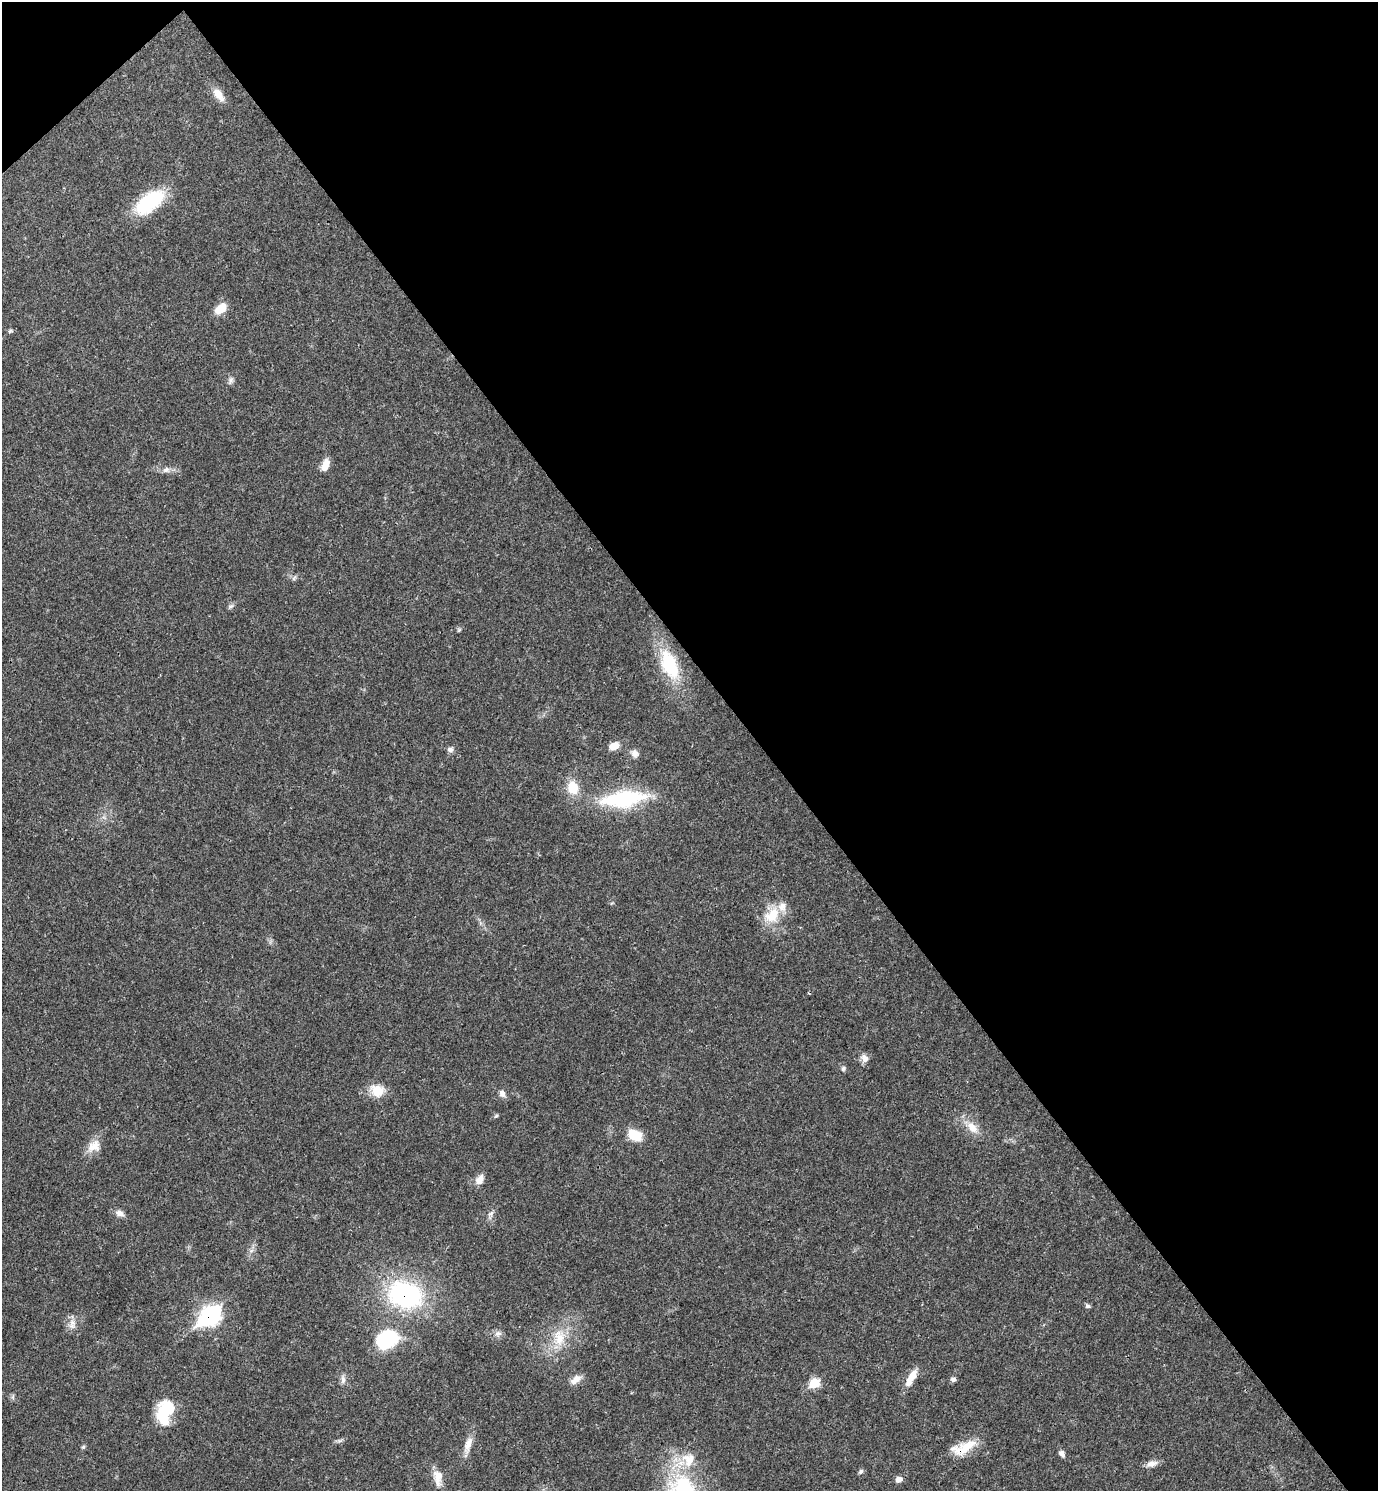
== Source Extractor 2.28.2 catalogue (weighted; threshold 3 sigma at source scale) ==
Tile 3 of 4 x 4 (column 3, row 1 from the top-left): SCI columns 3050-4425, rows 4469-5957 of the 5958 x 5961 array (HDU 1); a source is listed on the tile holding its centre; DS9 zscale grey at full resolution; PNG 1380 x 1493 px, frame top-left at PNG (2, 2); no overlay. Shown black and unused: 46% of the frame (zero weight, under 3 of 4 exposures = <1% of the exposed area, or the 3 px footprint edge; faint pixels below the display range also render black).
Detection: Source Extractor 2.28.2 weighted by HDU 2 'WHT'; one run over the whole footprint, this tile lists its part. Background 0.0204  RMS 0.0022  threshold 0.00997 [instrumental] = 3 sigma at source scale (4.5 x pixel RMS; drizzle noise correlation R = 1.50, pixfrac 1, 0.05/0.05 arcsec/px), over >= 5 px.
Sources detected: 51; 1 inside a brighter listed object's ellipse — not listed separately; the other 50 listed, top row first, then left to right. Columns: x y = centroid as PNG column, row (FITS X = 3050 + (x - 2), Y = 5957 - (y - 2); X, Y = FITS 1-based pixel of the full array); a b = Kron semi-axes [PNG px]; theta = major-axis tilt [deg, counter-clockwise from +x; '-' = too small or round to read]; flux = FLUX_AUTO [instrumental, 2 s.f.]
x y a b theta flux
218 94 18 9 -52 2.4
150 202 31 15 38 17
221 309 14 9 41 3.3
10 331 7 4 44 0.33
231 380 10 5 76 0.66
325 465 13 7 71 2.3
166 470 10 7 28 0.92
294 578 8 4 53 0.4
231 606 9 4 21 0.47
670 665 37 18 -67 11
614 746 10 7 22 2.7
450 749 8 7 - 0.73
635 753 10 9 - 1
573 788 17 14 -80 4.3
623 799 55 19 7 19
772 915 23 16 46 5.6
865 1058 12 8 -61 1.2
843 1068 6 5 - 0.43
377 1091 18 15 -25 3.9
502 1093 9 7 -75 1
496 1116 6 5 - 0.33
972 1127 20 11 -43 2.9
635 1135 16 11 -25 4.5
94 1146 19 14 38 2.8
480 1179 13 8 57 1.8
120 1213 11 8 -31 1.2
491 1213 10 6 52 0.73
405 1295 34 26 -16 33
1087 1306 7 6 - 0.47
211 1315 10 10 - 42
203 1320 11 8 35 8.4
72 1323 11 8 -46 1.4
498 1333 10 7 0 0.93
559 1338 25 14 84 5.5
387 1340 29 22 27 12
911 1378 24 8 60 3
343 1379 12 6 -89 0.92
953 1379 7 6 - 0.63
576 1380 15 8 38 1.8
814 1383 8 7 - 6.4
165 1412 27 16 76 8.9
468 1444 20 9 73 2.3
83 1447 6 4 42 0.31
963 1448 34 13 22 5.2
1062 1453 8 7 - 0.92
688 1460 23 18 85 5.8
1152 1463 16 8 14 1.4
861 1471 7 5 47 0.47
438 1477 20 11 -84 2.8
898 1479 7 7 - 1.1
Overlapping masked pixels (flux is a lower limit): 3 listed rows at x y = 405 1295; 211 1315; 963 1448